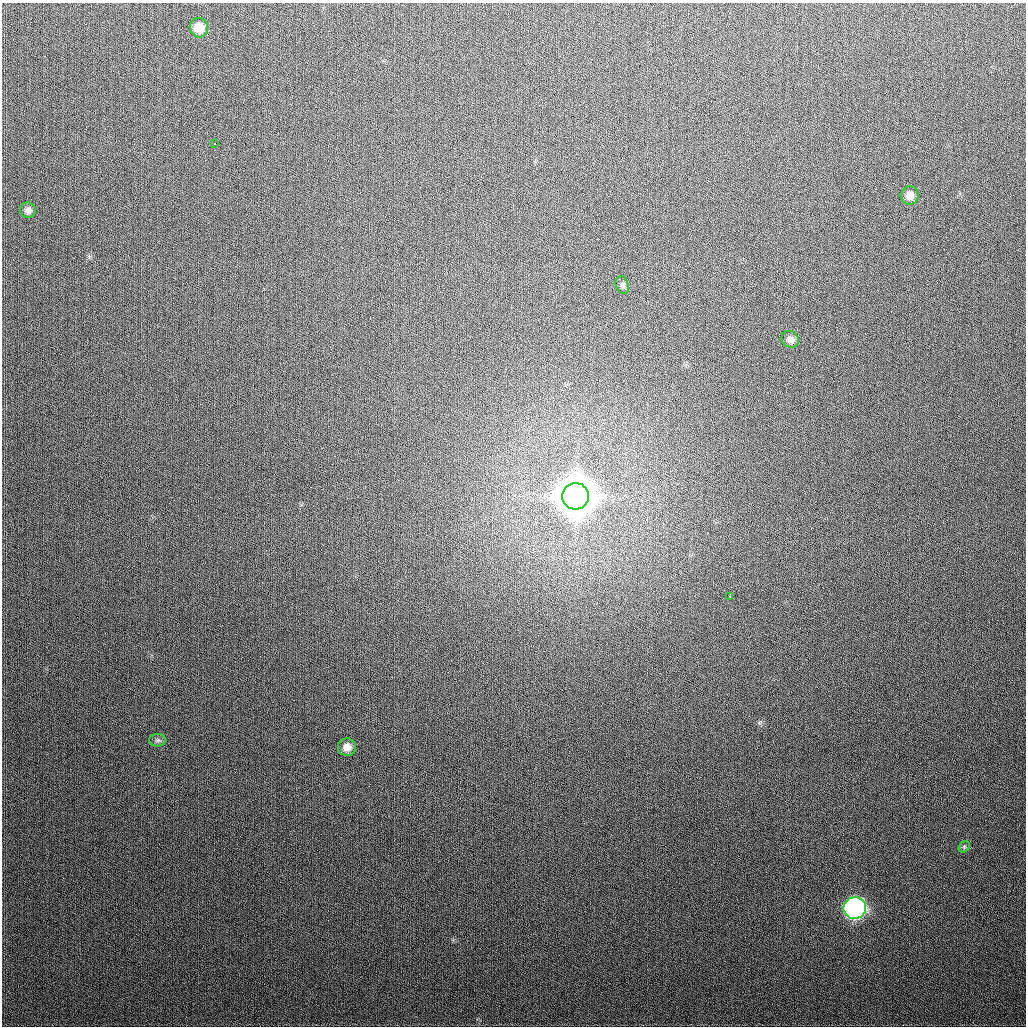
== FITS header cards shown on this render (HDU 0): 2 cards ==
NAXIS1  =                 1024
NAXIS2  =                 1024

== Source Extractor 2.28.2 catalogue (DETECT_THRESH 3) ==
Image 1024 x 1024 px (HDU 0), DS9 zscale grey, 1 PNG px = 1 image px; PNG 1028 x 1028 px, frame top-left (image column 1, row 1024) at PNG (2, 3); each listed source drawn as its Kron ellipse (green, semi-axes under 4 px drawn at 4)
Background 294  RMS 12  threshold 34.8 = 3 sigma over >= 5 px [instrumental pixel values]
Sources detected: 12; all 12 listed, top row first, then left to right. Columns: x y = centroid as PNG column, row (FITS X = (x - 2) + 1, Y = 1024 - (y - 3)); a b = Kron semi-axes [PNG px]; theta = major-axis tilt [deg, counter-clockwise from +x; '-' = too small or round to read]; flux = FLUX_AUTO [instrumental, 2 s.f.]
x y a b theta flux
199 28 10 9 - 1.3e+04
214 143 3 2 - 2.4e+03
910 195 9 9 - 5.5e+03
28 210 8 7 - 3.3e+03
622 285 9 6 -70 1.9e+03
790 339 9 8 - 3.9e+03
575 496 13 13 - 3.8e+06
730 596 3 2 - 2.6e+03
158 740 8 6 1 1.8e+03
347 747 9 9 - 6.5e+03
964 847 6 5 - 1.3e+03
855 908 11 10 - 2.6e+05